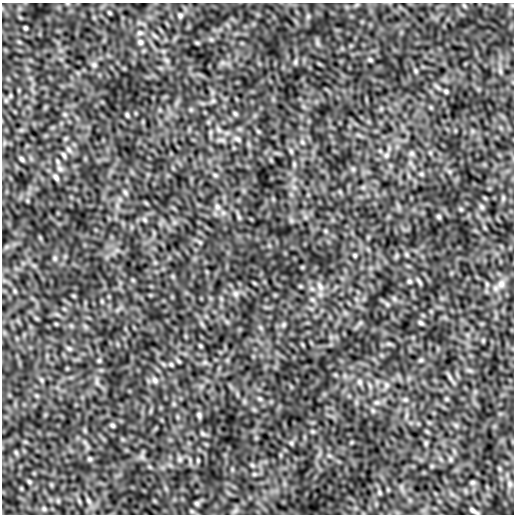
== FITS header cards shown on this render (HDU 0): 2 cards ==
NAXIS1  =                  512
NAXIS2  =                  512

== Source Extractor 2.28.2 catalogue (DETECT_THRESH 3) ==
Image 512 x 512 px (HDU 0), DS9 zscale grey, 1 PNG px = 1 image px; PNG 516 x 516 px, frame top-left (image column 1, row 512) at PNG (2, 3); no overlay
Background 4.42e-04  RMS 8.9e-05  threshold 2.66e-04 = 3 sigma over >= 5 px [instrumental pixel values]
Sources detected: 100; all 100 listed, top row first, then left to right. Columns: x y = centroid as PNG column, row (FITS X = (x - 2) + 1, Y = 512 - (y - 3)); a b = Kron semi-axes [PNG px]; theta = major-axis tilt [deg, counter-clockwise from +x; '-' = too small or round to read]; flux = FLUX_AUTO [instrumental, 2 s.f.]
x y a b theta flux
356 5 8 4 31 0.01
464 6 7 4 -63 0.0092
109 13 5 3 - 0.0075
180 15 6 5 - 0.012
308 16 7 6 - 0.012
25 28 4 3 - 0.0087
140 33 9 6 1 0.016
211 39 7 4 -19 0.0098
140 42 8 7 - 0.017
197 43 7 4 -18 0.0074
317 43 9 4 -81 0.015
166 60 7 4 -71 0.014
370 60 6 5 - 0.0092
295 62 8 5 72 0.011
94 65 8 7 - 0.015
415 71 8 4 -81 0.01
500 71 10 5 -70 0.017
446 91 5 4 - 0.0099
10 96 7 4 72 0.0089
213 101 7 6 - 0.012
235 114 7 5 -62 0.0095
127 115 5 3 - 0.0096
219 130 10 5 -55 0.017
258 131 7 4 -19 0.0073
237 139 9 6 -35 0.017
302 142 7 5 -46 0.01
69 150 10 6 -54 0.02
291 151 7 4 -46 0.0094
412 153 7 7 - 0.015
64 155 7 5 -58 0.012
386 155 9 6 41 0.018
22 159 6 4 -52 0.012
294 164 7 4 -72 0.0096
60 169 10 7 -33 0.022
353 169 6 5 - 0.01
421 174 6 5 - 0.0094
215 175 7 4 -45 0.011
56 177 9 6 -54 0.017
125 192 8 5 -63 0.012
503 198 8 5 82 0.011
217 207 9 8 - 0.028
481 207 8 5 -42 0.013
461 209 6 5 - 0.0084
239 217 8 4 -54 0.01
439 217 5 5 - 0.011
144 220 8 5 -46 0.011
200 242 7 4 -35 0.0091
355 255 5 4 - 0.008
407 255 8 4 -71 0.0095
55 258 7 5 -47 0.01
409 281 6 5 - 0.01
419 281 10 4 -58 0.012
501 284 13 11 70 0.048
320 286 13 7 -63 0.036
15 291 7 4 -71 0.0079
236 294 9 8 - 0.023
387 304 8 5 -45 0.012
420 323 7 4 -39 0.011
284 325 8 6 71 0.012
389 344 7 4 -18 0.011
200 346 6 4 -46 0.0072
69 348 8 5 -36 0.011
99 360 6 5 - 0.0086
421 360 7 5 45 0.0092
179 361 7 4 -37 0.0086
205 362 6 6 - 0.013
171 364 6 4 -63 0.0085
450 377 13 4 -65 0.017
42 380 7 4 -89 0.0091
155 380 10 8 -49 0.024
97 382 11 4 -90 0.017
360 382 8 7 - 0.017
386 385 9 7 -76 0.02
260 399 8 5 -30 0.012
446 399 7 4 -90 0.0077
405 400 7 4 0 0.011
377 402 8 6 0 0.016
199 415 7 4 -74 0.014
112 425 5 4 - 0.011
456 425 8 4 -37 0.012
203 434 9 5 -41 0.011
291 443 7 5 -46 0.01
426 443 7 5 79 0.0094
16 453 7 4 -46 0.0086
142 457 7 4 -72 0.015
90 459 7 5 -15 0.01
180 459 8 7 - 0.016
450 459 7 4 -90 0.012
198 460 5 4 - 0.0077
252 465 7 4 -45 0.01
254 474 6 5 - 0.0096
29 482 7 4 -63 0.0093
472 482 7 7 - 0.012
510 484 9 7 -81 0.02
379 492 8 4 -89 0.0094
88 501 10 5 -50 0.015
197 503 6 6 - 0.012
44 509 7 5 -88 0.01
235 511 8 5 45 0.016
474 511 9 3 -29 0.018